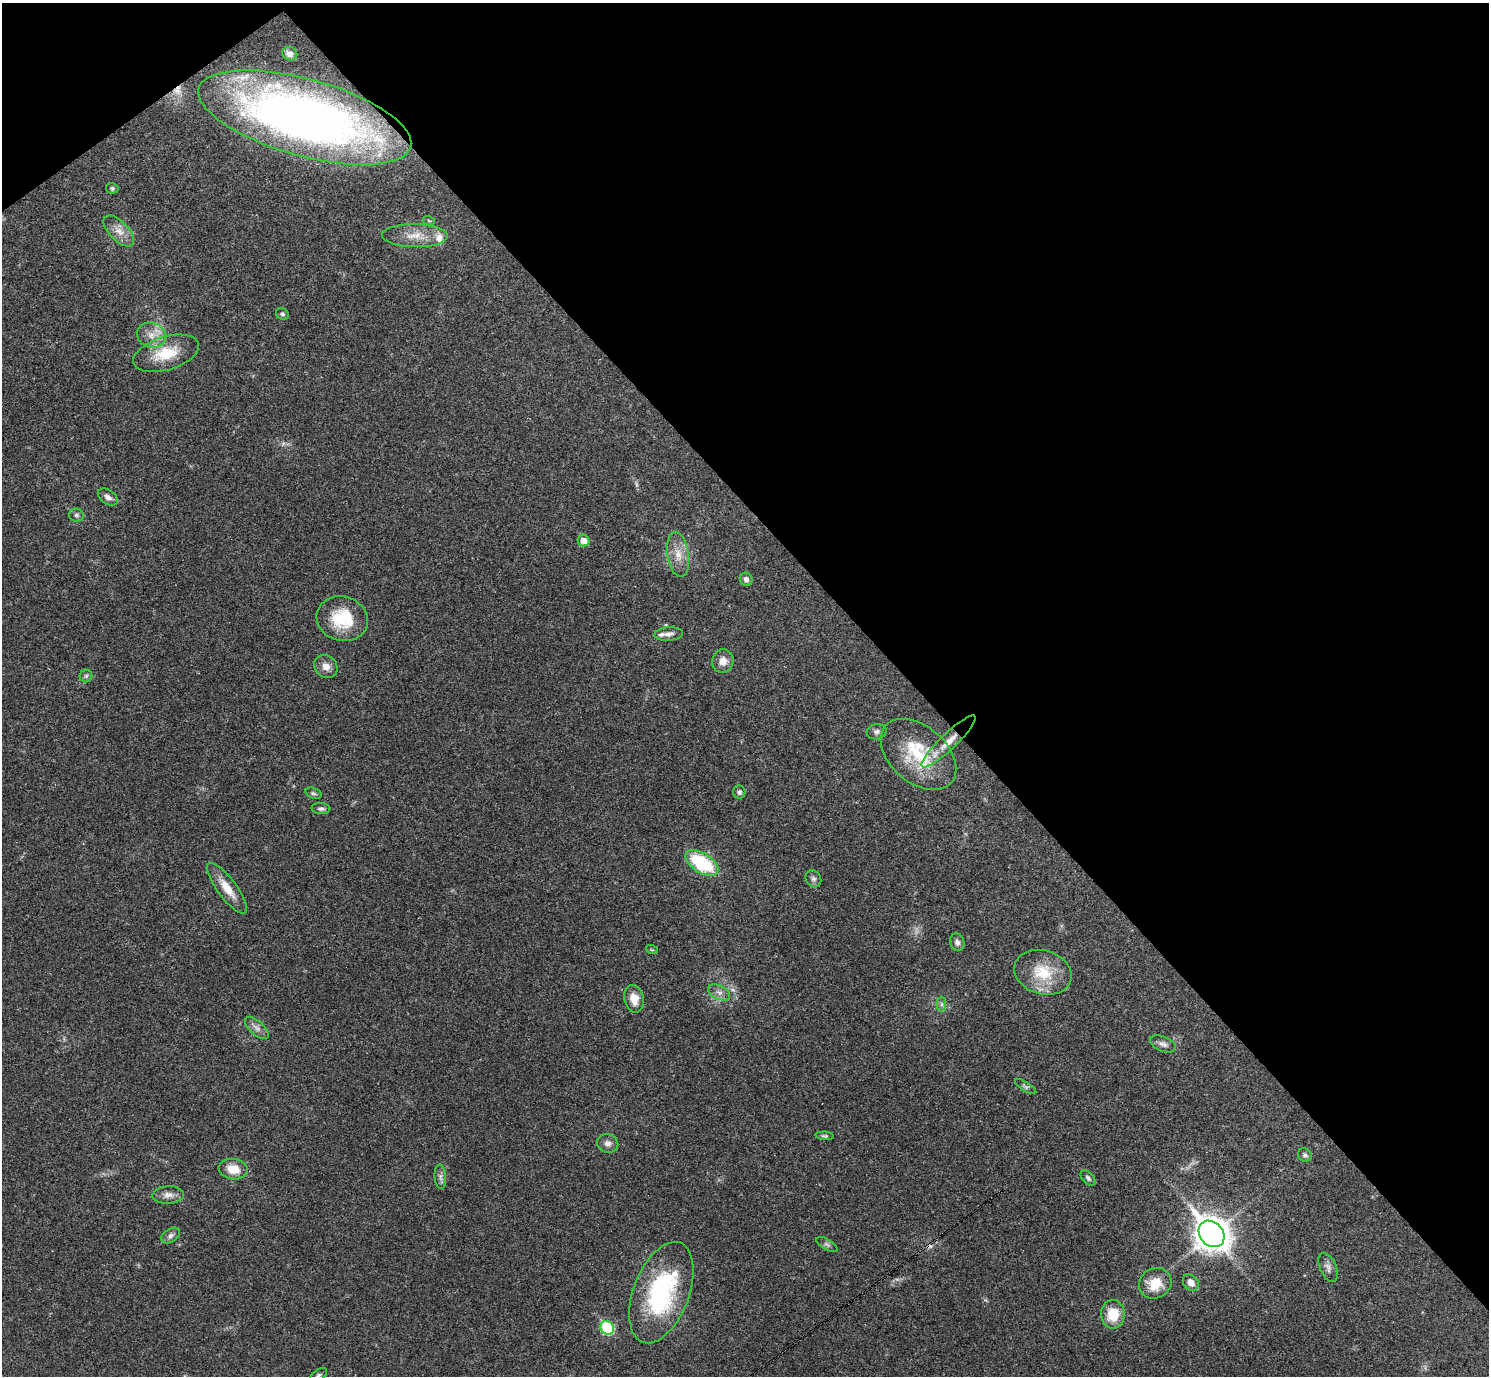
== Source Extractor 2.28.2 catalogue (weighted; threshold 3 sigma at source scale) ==
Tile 3 of 4 x 4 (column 3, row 1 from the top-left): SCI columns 2976-4462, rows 4280-5653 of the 5953 x 5950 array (HDU 1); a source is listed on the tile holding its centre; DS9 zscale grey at full resolution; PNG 1491 x 1378 px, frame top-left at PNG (2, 3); each listed source drawn as its Kron ellipse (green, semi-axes under 4 px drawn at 4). Shown black and unused: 40% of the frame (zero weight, under 3 of 4 exposures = <1% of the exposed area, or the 3 px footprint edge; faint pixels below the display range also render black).
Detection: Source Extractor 2.28.2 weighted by HDU 2 'WHT'; one run over the whole footprint, this tile lists its part. Background 0.0361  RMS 0.0026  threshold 0.0118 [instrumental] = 3 sigma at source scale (4.5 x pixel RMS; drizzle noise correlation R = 1.50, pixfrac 1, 0.05/0.05 arcsec/px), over >= 5 px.
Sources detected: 62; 2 too faint to see at this stretch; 2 cosmic-ray / hot-pixel residue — neither listed nor drawn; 4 inside a brighter listed object's ellipse — not listed separately; the other 54 listed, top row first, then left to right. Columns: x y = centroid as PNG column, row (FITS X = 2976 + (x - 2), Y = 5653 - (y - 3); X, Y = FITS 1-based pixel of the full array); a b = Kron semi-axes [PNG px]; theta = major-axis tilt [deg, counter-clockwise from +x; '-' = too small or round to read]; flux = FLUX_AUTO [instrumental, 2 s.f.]
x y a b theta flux
290 54 8 6 -23 1.3
305 117 110 38 -16 200
112 188 6 5 - 0.49
429 221 6 3 -19 0.31
119 231 19 9 -46 2.8
415 236 33 11 -1 4.8
282 314 7 5 -33 0.52
151 335 15 12 -17 3.4
166 353 34 16 17 9.1
108 497 11 7 -34 1.2
76 515 7 6 - 0.66
583 541 6 5 - 2.4
678 555 23 10 -81 3.7
746 579 7 6 - 0.96
342 619 26 22 -16 11
669 634 14 6 5 1.2
723 661 12 10 76 2.4
326 666 12 10 -41 2.1
86 676 6 6 - 0.57
877 732 10 7 13 0.89
949 741 36 8 44 5.1
918 754 44 28 -41 15
739 792 6 6 - 0.75
313 793 8 5 -18 0.59
321 809 9 5 -3 0.79
702 863 18 9 -32 18
813 879 9 7 -59 0.85
227 888 31 9 -53 4.8
957 942 9 7 -74 1.1
652 950 6 3 -18 0.28
1043 972 29 22 -17 9.9
719 992 12 6 -26 1.3
634 999 14 9 -77 3.6
941 1004 7 4 -90 0.6
257 1028 15 7 -42 1.5
1163 1044 14 7 -22 1.2
1026 1087 12 4 -32 0.62
825 1136 9 4 -4 0.48
608 1143 11 9 -21 1.3
1305 1155 7 6 - 0.7
233 1169 14 10 -9 4.3
440 1177 12 6 -85 0.93
1088 1178 9 5 -47 0.76
168 1195 16 9 3 1.9
1212 1234 14 11 -47 430
171 1235 10 6 33 1
827 1244 11 5 -30 0.74
1328 1267 15 8 -66 1.4
1155 1283 17 15 32 5.9
1191 1283 9 7 -50 1.9
661 1293 53 28 69 36
1113 1314 14 12 -89 7.1
607 1328 7 6 - 22
318 1376 10 5 37 0.66
Overlapping masked pixels (flux is a lower limit): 2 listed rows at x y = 305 117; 949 741
Isophote crosses this tile's border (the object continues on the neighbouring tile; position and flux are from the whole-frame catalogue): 1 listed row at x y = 318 1376